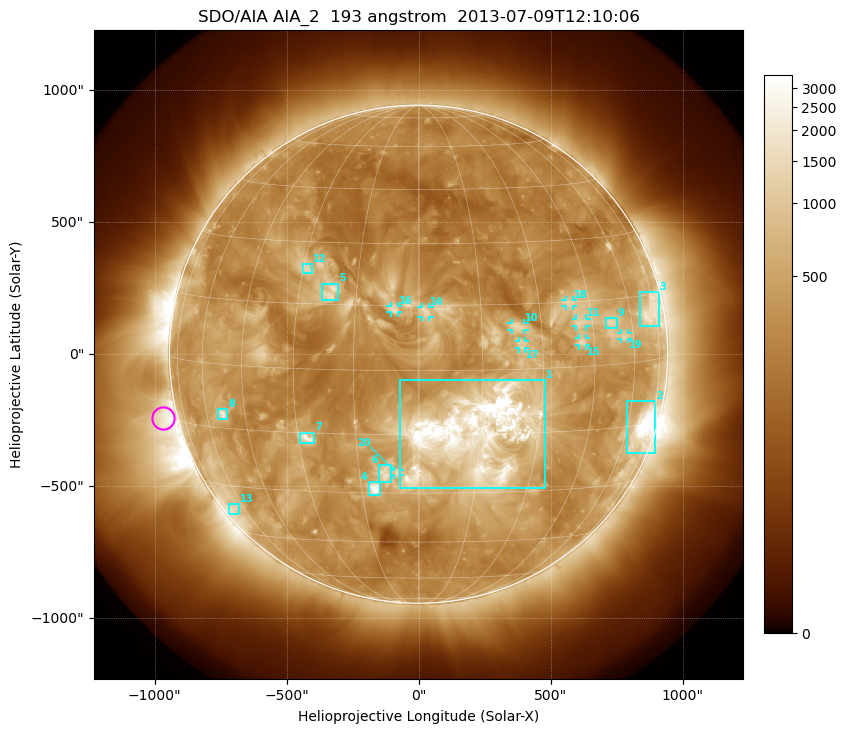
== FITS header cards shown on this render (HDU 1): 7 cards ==
TELESCOP= 'SDO/AIA'
INSTRUME= 'AIA_2'
WAVELNTH=                  193
WAVEUNIT= 'angstrom'
DATE-OBS= '2013-07-09T12:10:06.84'
CTYPE1  = 'HPLN-TAN'
CTYPE2  = 'HPLT-TAN'

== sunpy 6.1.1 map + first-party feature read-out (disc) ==
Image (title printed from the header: SDO/AIA AIA_2  193 angstrom  2013-07-09T12:10:06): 1024 x 1024 px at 2.4 arcsec/px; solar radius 944 arcsec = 393 px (full disc in frame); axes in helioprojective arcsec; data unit not stated in the header (colour bar unlabelled)
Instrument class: DISC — disc imager (sunpy class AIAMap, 193 A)
Bright regions (active regions / flare kernels): reference = the median radial profile (limb darkening/brightening removed); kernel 9 px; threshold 5 sigma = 731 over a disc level ~328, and >= 1.15x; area >= 12 px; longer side >= 9 px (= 22 arcsec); searched inside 0.97 R_sun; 23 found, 20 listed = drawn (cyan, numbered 1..; 9 of them under ~33 arcsec drawn as corner ticks so the feature stays visible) (cap 20 boxes per figure: the strongest are kept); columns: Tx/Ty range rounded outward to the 5 arcsec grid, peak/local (2 s.f.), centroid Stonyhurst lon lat
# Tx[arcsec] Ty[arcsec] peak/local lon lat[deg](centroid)
1 -75..480 -510..-95 14 +13 -15
2 790..900 -375..-175 18 +68 -16
3 840..910 105..235 6 +71 +11
4 -190..-145 -535..-485 9.4 -11 -29
5 -365..-305 205..270 5 -22 +18
6 -150..-105 -485..-420 4.7 -8 -25
7 -450..-395 -340..-295 6 -28 -16
8 -760..-725 -250..-205 6.3 -53 -12
9 710..750 100..140 4.8 +52 +10
10 350..400 90..120 3.9 +24 +10
11 595..635 105..135 3.8 +41 +10
12 -440..-405 305..340 3.7 -29 +23
13 -720..-680 -605..-565 4.3 -66 -37
14 10..40 140..180 3.6 +2 +13
15 605..635 30..60 4.2 +41 +6
16 -105..-80 155..185 3.3 -6 +14
17 380..405 20..50 3.5 +25 +6
18 555..585 180..205 3.5 +39 +15
19 765..795 55..80 4 +56 +6
20 -95..-70 -460..-440 3.6 -5 -25
Off-limb structures (1.02-1.3 R_sun): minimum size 162 px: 2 found; the strongest spans PA ~70..145 deg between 1.02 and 1.3 R_sun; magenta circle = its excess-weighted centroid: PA ~105 deg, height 1.06 R_sun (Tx ~-970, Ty ~-245 arcsec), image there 3.8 x the reference